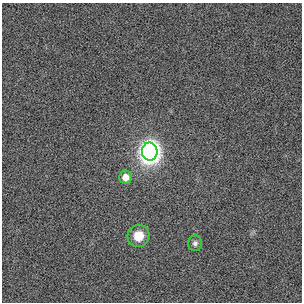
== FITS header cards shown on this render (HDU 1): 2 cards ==
NAXIS1  =                  300 / length of data axis 1
NAXIS2  =                  300 / length of data axis 2

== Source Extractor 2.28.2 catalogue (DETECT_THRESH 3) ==
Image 300 x 300 px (HDU 1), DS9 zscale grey, 1 PNG px = 1 image px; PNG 304 x 304 px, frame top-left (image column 1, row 300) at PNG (2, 3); each listed source drawn as its Kron ellipse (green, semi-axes under 4 px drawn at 4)
Background 10.6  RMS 0.56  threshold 1.68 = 3 sigma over >= 5 px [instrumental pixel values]
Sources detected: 4; all 4 listed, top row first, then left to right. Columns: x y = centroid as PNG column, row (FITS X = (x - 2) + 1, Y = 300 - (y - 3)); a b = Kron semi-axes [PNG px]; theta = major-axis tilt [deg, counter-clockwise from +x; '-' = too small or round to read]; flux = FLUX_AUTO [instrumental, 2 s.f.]
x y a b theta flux
150 151 9 8 - 50000
125 177 7 6 - 350
138 236 11 11 - 630
195 243 8 7 - 120